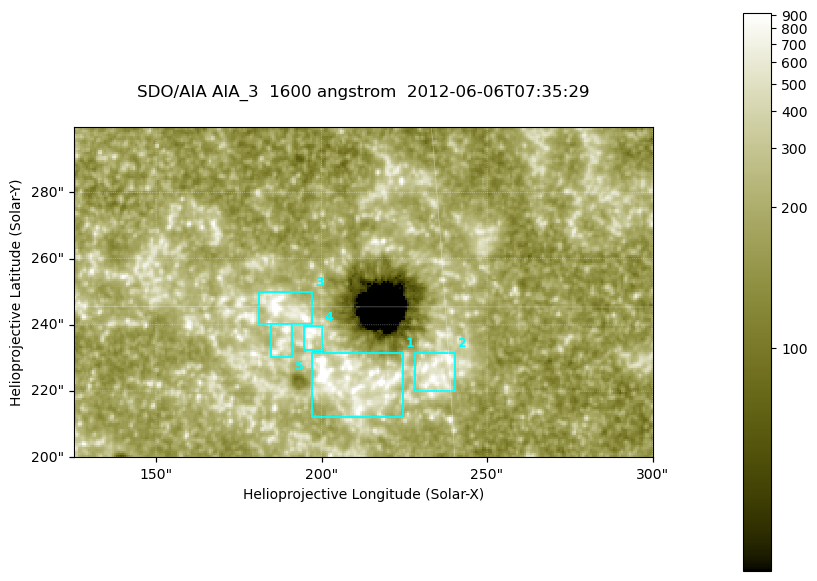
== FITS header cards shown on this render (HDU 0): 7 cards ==
TELESCOP= 'SDO/AIA '
INSTRUME= 'AIA_3   '
WAVELNTH=                 1600
WAVEUNIT= 'angstrom'
DATE-OBS= '2012-06-06T07:35:29.12'
CTYPE1  = 'HPLN-TAN'
CTYPE2  = 'HPLT-TAN'

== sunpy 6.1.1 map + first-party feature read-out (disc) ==
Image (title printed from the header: SDO/AIA AIA_3  1600 angstrom  2012-06-06T07:35:29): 287 x 164 px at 0.609 arcsec/px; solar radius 946 arcsec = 1552 px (partial field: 0.6% of the solar disc is inside the frame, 100% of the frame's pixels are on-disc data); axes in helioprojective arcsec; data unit not stated in the header (colour bar unlabelled)
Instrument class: DISC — disc imager (sunpy class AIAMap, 1600 A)
Bright regions (active regions / flare kernels): reference = the on-disc median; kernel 3 px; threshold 5 sigma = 335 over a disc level ~185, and >= 1.15x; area >= 47 px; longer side >= 3 px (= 1.8 arcsec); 5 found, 5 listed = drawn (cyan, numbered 1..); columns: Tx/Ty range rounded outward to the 2 arcsec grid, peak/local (2 s.f.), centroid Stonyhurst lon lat
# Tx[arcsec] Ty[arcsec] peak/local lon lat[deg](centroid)
1 196..226 212..232 9.5 +13 +14
2 228..240 220..232 6.1 +15 +14
3 180..198 240..250 6.7 +12 +15
4 194..200 232..240 5.1 +12 +14
5 184..192 230..240 5.2 +12 +14